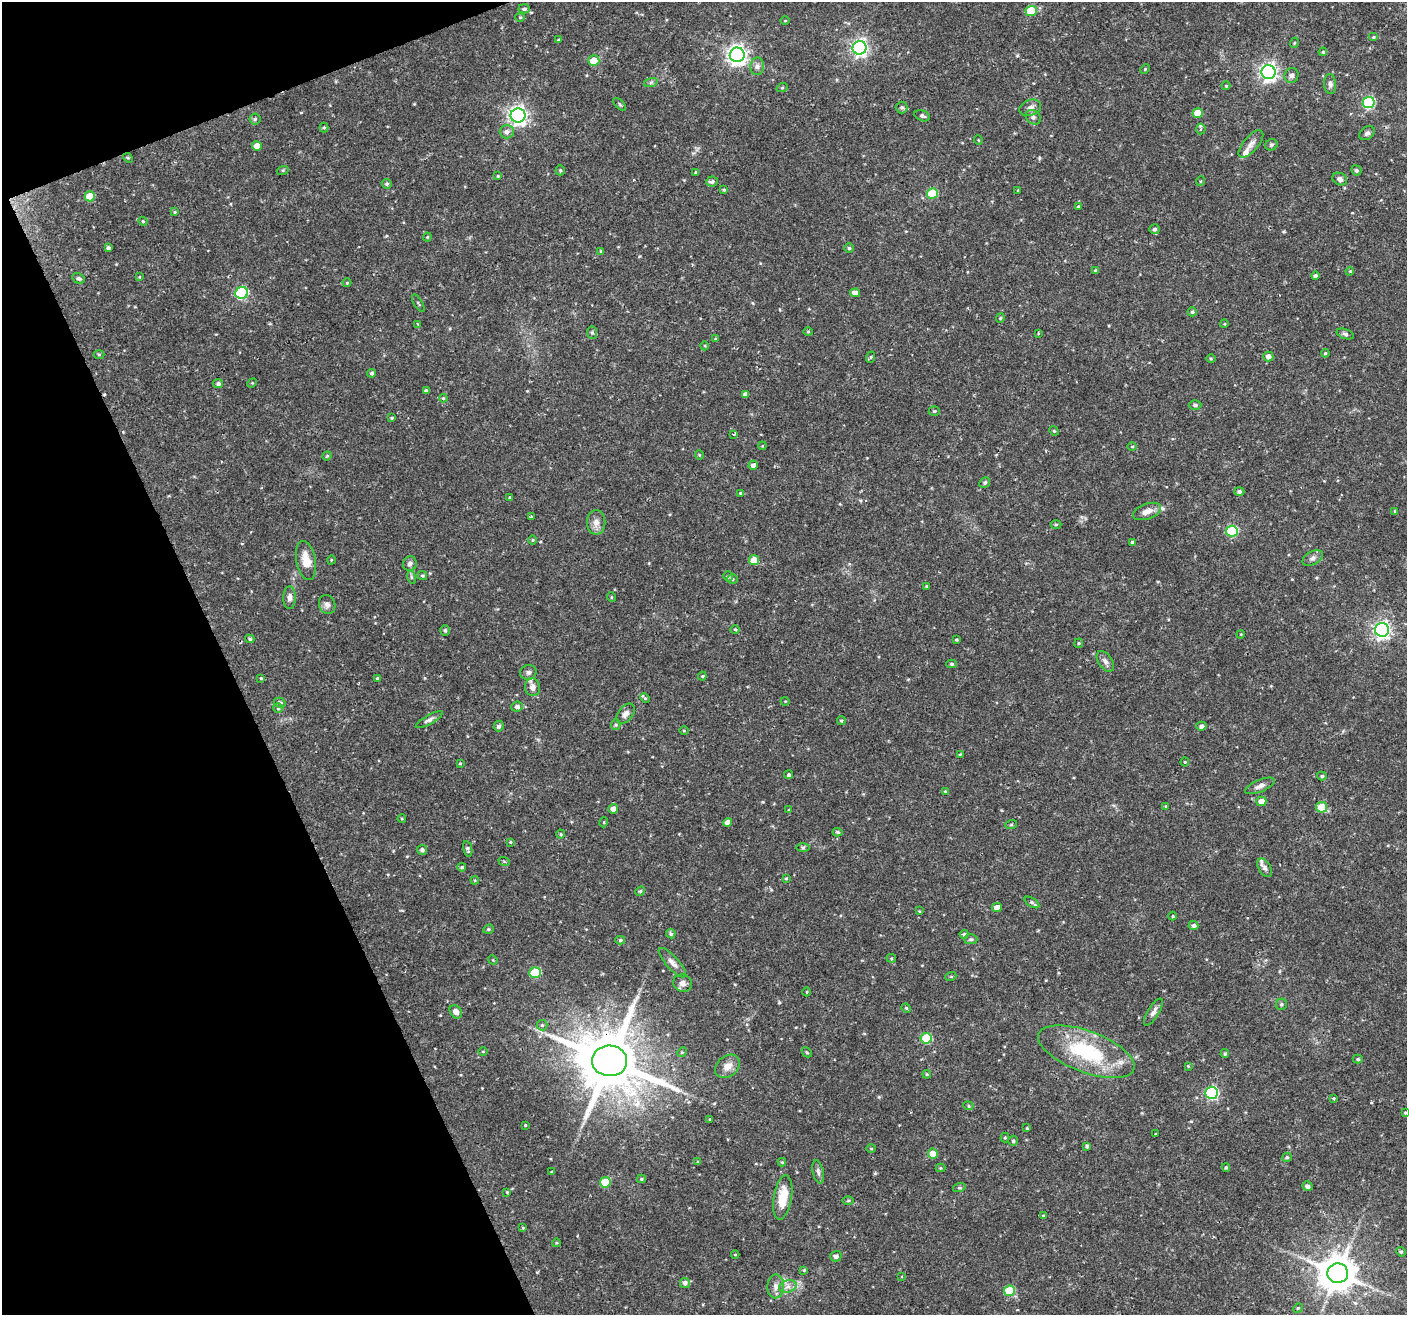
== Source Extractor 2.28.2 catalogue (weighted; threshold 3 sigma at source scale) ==
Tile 5 of 4 x 4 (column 1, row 2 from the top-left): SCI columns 1-1405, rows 2711-4023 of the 5621 x 5477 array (HDU 1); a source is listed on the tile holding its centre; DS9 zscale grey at full resolution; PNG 1409 x 1317 px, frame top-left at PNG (2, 2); each listed source drawn as its Kron ellipse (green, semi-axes under 4 px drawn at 4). Shown black and unused: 19% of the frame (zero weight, under 2 of 3 exposures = <1% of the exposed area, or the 3 px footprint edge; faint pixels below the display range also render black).
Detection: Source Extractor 2.28.2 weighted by HDU 2 'WHT'; one run over the whole footprint, this tile lists its part. Background 0.0366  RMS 0.0034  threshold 0.0153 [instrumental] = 3 sigma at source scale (4.5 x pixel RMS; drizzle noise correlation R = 1.50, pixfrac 1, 0.0396/0.0396 arcsec/px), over >= 5 px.
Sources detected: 255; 4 inside a brighter listed object's ellipse — not listed separately; the other 251 listed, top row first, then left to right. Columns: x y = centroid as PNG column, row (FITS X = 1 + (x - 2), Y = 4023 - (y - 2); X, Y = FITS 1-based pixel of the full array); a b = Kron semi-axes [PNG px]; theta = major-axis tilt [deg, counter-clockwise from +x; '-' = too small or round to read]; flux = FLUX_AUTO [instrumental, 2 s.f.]
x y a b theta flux
524 9 5 4 - 0.8
1031 11 5 5 - 11
520 17 4 4 - 0.4
785 21 4 3 - 0.26
1374 37 5 4 - 0.46
559 40 4 4 - 0.57
1294 43 5 3 - 0.31
860 48 7 7 - 110
1323 52 4 3 - 0.34
737 55 7 7 - 190
594 61 5 5 - 5.8
757 66 9 7 86 1.3
1145 69 5 3 - 0.35
1268 72 7 7 - 130
1292 75 7 7 - 1
651 82 7 4 19 0.65
1330 84 10 6 -86 0.99
1226 86 4 4 - 0.37
782 88 6 3 19 0.34
1369 102 6 5 - 35
620 104 8 3 -45 0.43
902 108 6 6 - 0.68
1030 108 11 8 20 1.6
1198 113 5 5 - 6.8
518 115 7 7 - 150
922 116 8 5 -21 0.79
1033 117 8 6 -43 0.98
255 119 5 5 - 0.61
324 127 5 4 - 0.45
1201 129 5 5 - 0.59
507 132 7 6 - 1.4
1367 133 8 6 38 0.99
978 140 4 3 - 0.24
1251 144 17 7 49 2
1271 145 6 5 - 0.66
257 146 5 4 - 3.6
128 158 5 4 - 0.45
283 170 6 4 18 0.39
560 170 5 4 - 0.51
1356 170 5 5 - 0.56
696 172 4 3 - 0.36
498 176 4 3 - 0.36
1340 179 7 6 - 1.2
712 181 6 5 - 0.88
1201 181 5 3 - 0.29
387 184 5 4 - 0.68
724 190 4 3 - 0.4
1018 190 3 2 - 0.66
932 194 5 5 - 14
90 196 5 5 - 7.8
1078 206 4 3 - 0.35
175 212 4 4 - 0.31
143 221 4 4 - 0.38
1154 229 5 5 - 0.76
427 237 4 4 - 0.33
108 248 4 3 - 0.7
849 248 5 4 - 0.56
601 251 4 4 - 0.43
1096 271 3 3 - 0.5
1350 271 4 3 - 0.3
1315 276 4 4 - 0.74
139 277 4 3 - 0.26
78 278 6 5 - 0.73
347 283 4 4 - 0.34
242 293 6 6 - 34
855 293 5 4 - 1.8
418 303 10 2 -59 0.4
1192 312 4 4 - 0.51
1000 318 5 4 - 0.39
418 324 3 3 - 0.25
1224 324 4 3 - 0.28
592 332 6 5 - 0.57
808 332 4 4 - 0.4
1038 333 4 3 - 0.27
1345 334 9 5 -19 0.75
715 339 4 3 - 0.35
705 346 4 3 - 0.28
1325 353 4 3 - 0.4
99 354 5 3 - 0.39
1268 356 5 5 - 1.8
871 357 6 3 70 0.38
1211 359 5 3 - 0.33
372 373 4 4 - 0.69
252 383 5 4 - 0.34
218 384 5 4 - 0.93
426 391 4 4 - 0.76
745 394 4 4 - 1.2
443 398 4 3 - 0.36
1195 405 6 4 0 0.62
934 411 5 4 - 0.47
392 418 3 3 - 0.35
1054 431 5 4 - 0.35
734 434 3 3 - 0.59
762 446 4 3 - 0.27
1132 446 5 3 - 0.34
699 455 4 4 - 0.32
327 456 4 4 - 0.36
753 465 4 4 - 1.4
985 482 5 5 - 0.68
1239 492 5 4 - 0.88
740 493 4 4 - 0.32
509 497 4 3 - 0.31
1147 511 14 7 20 2.6
1395 511 4 3 - 0.32
531 517 3 2 - 0.52
596 522 12 9 90 2.4
1056 524 5 3 - 0.42
1232 531 6 5 - 24
532 540 5 3 - 0.31
1132 542 3 3 - 0.47
1313 558 11 6 30 1.3
306 560 20 9 -79 4.9
331 560 4 3 - 0.27
754 560 5 5 - 4.4
410 564 7 6 - 1.2
422 576 5 4 - 0.45
728 576 5 4 - 0.62
411 577 6 4 -72 0.49
732 579 5 5 - 0.52
926 586 3 2 - 0.34
611 597 5 3 - 0.28
290 598 11 6 90 1.5
327 604 10 8 -68 1.4
735 629 5 3 - 0.31
445 630 5 4 - 0.58
1382 630 7 7 - 120
1241 634 4 3 - 0.28
250 639 4 4 - 0.53
957 640 4 3 - 0.41
1079 643 4 4 - 0.37
1105 661 11 7 -56 1.4
952 664 5 4 - 0.51
528 672 8 7 - 0.98
702 676 4 4 - 0.37
261 678 4 3 - 0.38
378 679 4 4 - 0.85
532 687 9 7 -78 1.8
645 698 5 4 - 0.39
785 701 4 3 - 0.24
280 703 6 5 - 0.83
517 707 6 5 - 0.99
278 708 5 5 - 0.52
626 714 11 7 52 1.6
429 720 15 4 29 1.2
841 720 4 4 - 0.5
616 725 5 4 - 0.47
499 726 5 4 - 0.93
1201 726 5 4 - 1.1
684 730 5 3 - 0.29
960 754 3 3 - 0.33
1185 762 4 4 - 0.36
460 763 4 4 - 0.35
789 775 4 4 - 0.72
1322 776 5 4 - 0.55
1260 786 16 6 22 1.8
945 791 3 3 - 0.24
1261 801 5 5 - 2.8
1166 806 4 3 - 0.34
1322 807 5 5 - 6.3
613 809 5 5 - 1.8
789 810 4 3 - 0.3
402 819 4 3 - 0.31
604 822 5 3 - 0.29
728 822 4 4 - 1.8
1011 825 6 3 19 0.39
838 832 5 4 - 0.55
561 834 4 4 - 0.37
510 842 4 3 - 0.37
803 847 6 4 0 0.61
468 849 8 4 -79 0.75
422 850 5 5 - 1
504 861 6 3 -20 0.33
462 867 4 3 - 0.47
1265 868 10 6 -59 1.1
786 878 4 3 - 0.34
475 880 4 3 - 0.31
640 891 5 4 - 0.43
1032 902 8 4 -33 0.78
997 907 5 4 - 2.8
919 911 3 3 - 0.23
1172 916 4 3 - 0.33
1193 925 5 4 - 0.94
488 929 5 4 - 0.47
671 934 5 4 - 0.66
964 934 4 4 - 0.51
971 939 7 5 0 0.55
620 940 5 4 - 0.57
891 958 5 4 - 0.4
493 960 5 4 - 0.33
672 963 19 6 -48 2
535 973 5 5 - 18
951 976 5 3 - 0.31
683 983 9 8 - 1.7
807 992 4 3 - 0.26
1281 1004 6 5 - 0.62
906 1008 5 4 - 0.45
456 1012 7 5 -54 2
1153 1012 15 5 58 1.6
542 1025 5 5 - 0.59
926 1038 5 5 - 17
483 1051 5 3 - 0.28
682 1052 5 4 - 0.42
807 1052 5 3 - 0.33
1086 1052 51 20 -20 28
1225 1054 4 4 - 0.56
1358 1059 5 4 - 0.52
610 1061 17 15 -2 3000
727 1066 13 10 38 3
1188 1066 4 4 - 0.33
927 1074 4 3 - 0.38
1212 1093 6 6 - 44
1334 1098 3 3 - 0.49
968 1106 5 4 - 0.45
1405 1113 3 3 - 0.34
710 1119 4 3 - 0.26
525 1125 4 3 - 0.3
1027 1128 3 3 - 0.31
1156 1134 3 2 - 0.41
1005 1137 5 4 - 0.42
1013 1141 5 4 - 0.61
1087 1146 4 3 - 0.73
871 1149 5 3 - 0.31
933 1154 5 5 - 5.6
1287 1157 5 4 - 0.59
698 1162 4 3 - 0.42
782 1162 4 4 - 0.32
1226 1167 4 3 - 0.52
940 1168 5 4 - 0.38
552 1172 3 3 - 0.41
818 1172 12 5 -77 1.1
641 1179 4 4 - 0.39
605 1182 5 5 - 13
1308 1186 5 4 - 1.3
959 1188 6 4 18 0.49
507 1192 4 4 - 0.35
783 1197 22 9 81 7.4
848 1201 5 3 - 0.39
1043 1216 3 3 - 0.46
523 1228 4 3 - 0.31
556 1243 4 3 - 0.3
1401 1252 5 4 - 0.49
735 1255 4 3 - 0.28
836 1256 5 5 - 1.3
804 1270 4 4 - 0.37
1338 1273 10 10 - 890
901 1277 3 2 - 0.53
685 1283 5 5 - 1.2
776 1286 12 8 87 1.9
788 1286 9 6 16 1.4
1009 1291 5 5 - 13
1298 1308 5 4 - 0.34
Overlapping masked pixels (flux is a lower limit): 1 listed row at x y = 610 1061